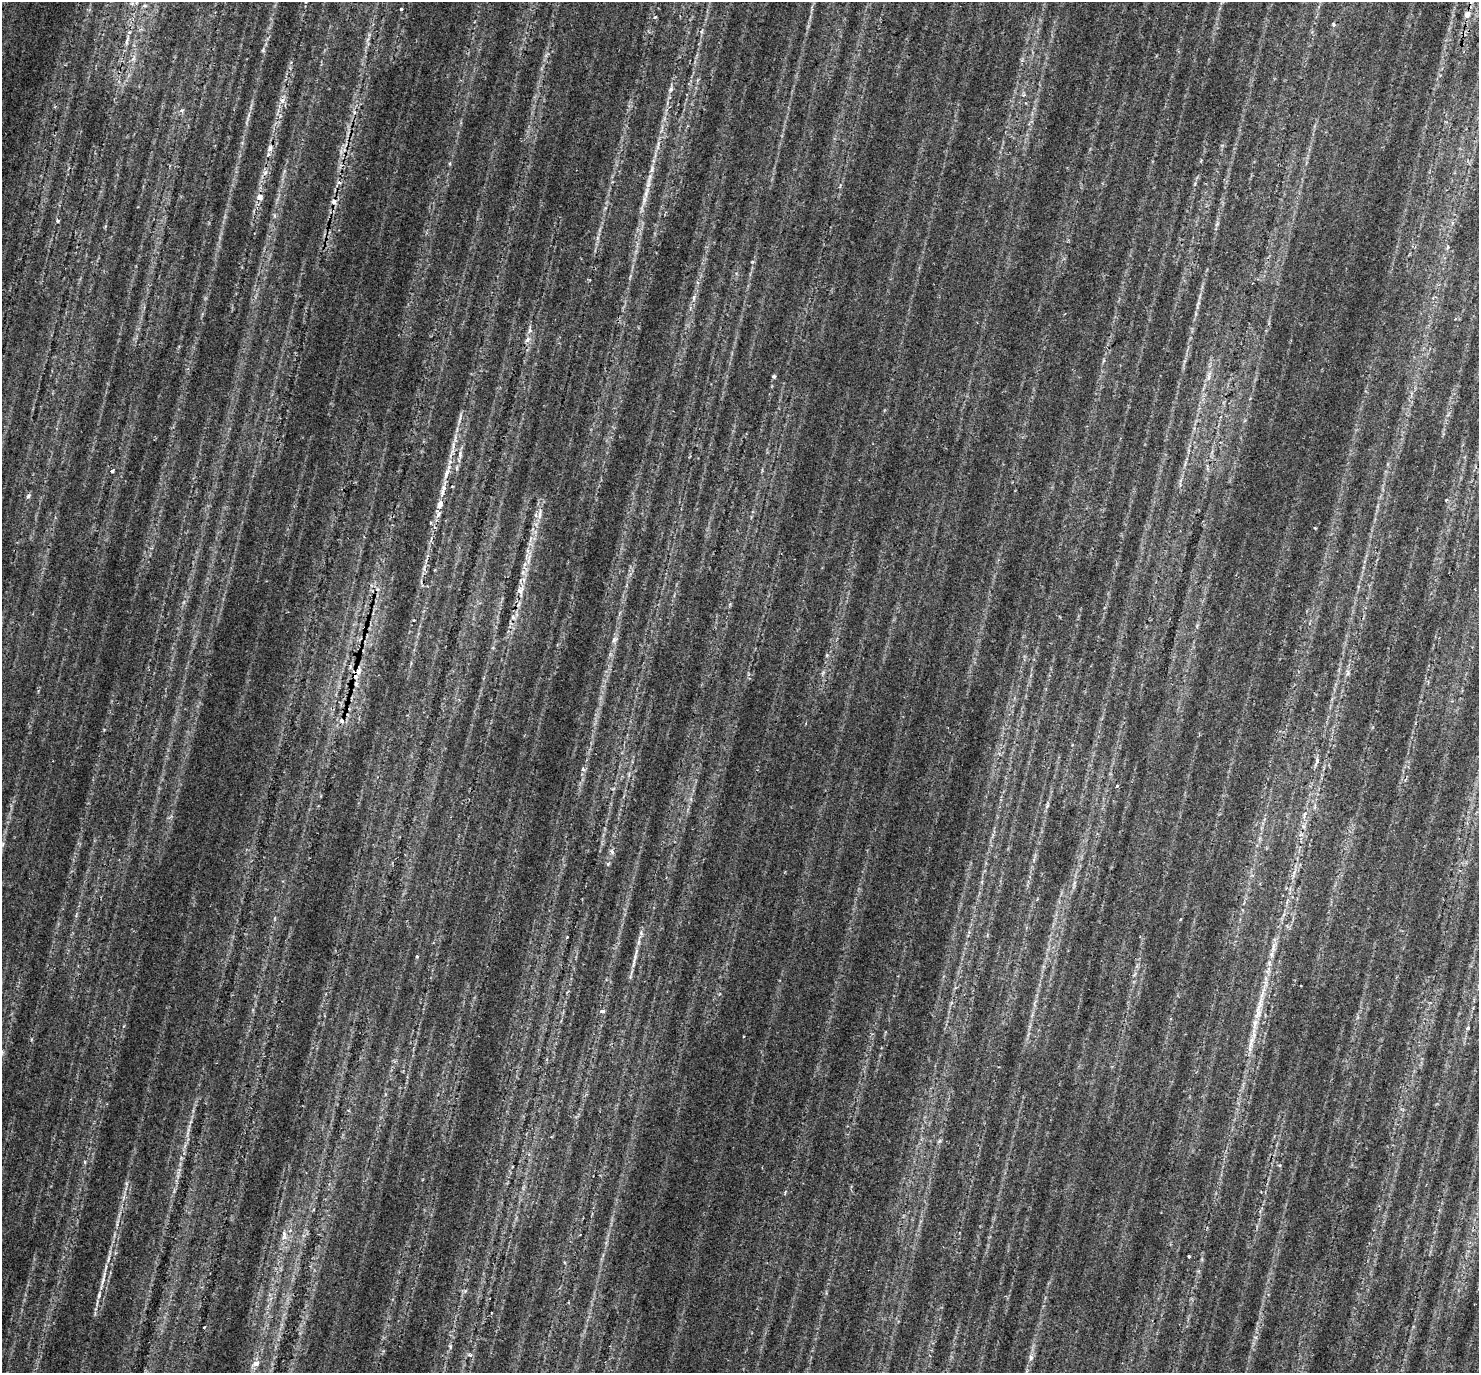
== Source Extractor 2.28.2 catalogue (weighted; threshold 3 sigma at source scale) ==
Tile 10 of 4 x 4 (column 2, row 3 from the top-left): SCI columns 1546-3022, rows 1589-2959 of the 6050 x 5977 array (HDU 1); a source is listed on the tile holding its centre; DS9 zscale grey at full resolution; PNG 1481 x 1375 px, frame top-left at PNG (2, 2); no overlay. Shown black and unused: <1% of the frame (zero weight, under 2 of 3 exposures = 5% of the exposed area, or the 3 px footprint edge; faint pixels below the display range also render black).
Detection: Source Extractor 2.28.2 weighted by HDU 2 'WHT'; one run over the whole footprint, this tile lists its part. Background 0.0706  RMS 0.0056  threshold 0.0252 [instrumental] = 3 sigma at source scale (4.5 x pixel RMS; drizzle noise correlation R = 1.50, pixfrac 1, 0.0396/0.0396 arcsec/px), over >= 5 px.
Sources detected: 55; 3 cosmic-ray / hot-pixel residue — not listed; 1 inside a brighter listed object's ellipse — not listed separately; the other 51 listed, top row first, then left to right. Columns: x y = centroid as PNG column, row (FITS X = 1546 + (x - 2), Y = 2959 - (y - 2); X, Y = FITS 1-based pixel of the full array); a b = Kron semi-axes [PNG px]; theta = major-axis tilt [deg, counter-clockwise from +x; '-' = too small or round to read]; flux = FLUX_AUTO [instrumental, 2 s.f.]
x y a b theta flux
401 9 3 3 - 1.2
1467 14 9 6 63 2.5
655 17 4 4 - 0.57
1334 25 4 4 - 1.1
671 89 7 4 89 1.1
282 100 7 6 - 1.9
181 110 5 3 - 0.73
354 112 6 4 -71 0.82
270 148 9 7 69 2.4
652 169 7 4 73 1.1
339 182 6 4 -1 0.88
646 192 18 4 73 3.5
259 197 8 8 - 2.6
334 202 6 6 - 1.7
57 221 5 5 - 0.8
694 298 6 4 -73 0.85
529 330 7 4 82 1.2
774 376 4 4 - 0.97
1209 377 7 4 88 1.4
460 454 10 4 86 1.7
112 471 5 4 - 1
446 474 18 4 70 3.1
444 488 8 5 -72 1.6
28 496 6 5 - 0.99
440 504 12 8 74 3.1
539 515 7 4 90 1.4
430 522 3 3 - 0.87
1315 528 3 3 - 0.79
520 590 10 9 - 2.5
614 640 6 6 - 1.2
1348 673 7 4 72 1
355 676 7 6 - 2
1317 760 6 5 - 1.1
583 769 6 4 -74 1.2
1117 786 3 3 - 1.3
1047 806 5 4 - 1
1273 948 7 4 -73 1.2
417 957 4 3 - 0.83
635 957 5 5 - 0.95
1258 1007 18 5 52 3.1
602 1011 5 4 - 1.6
1255 1024 15 6 81 3.9
1468 1028 5 4 - 0.67
1250 1044 9 4 81 2.1
1280 1165 4 3 - 0.6
1189 1257 3 3 - 0.85
103 1280 13 3 75 1.9
99 1295 10 4 81 1.4
470 1355 6 5 - 1.1
1031 1358 4 3 - 2.8
256 1363 7 6 - 2.7
Overlapping masked pixels (flux is a lower limit): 1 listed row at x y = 355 676
Unlisted compact peaks at least as high as the median listed source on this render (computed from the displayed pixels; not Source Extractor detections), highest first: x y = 608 864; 612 852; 284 1233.